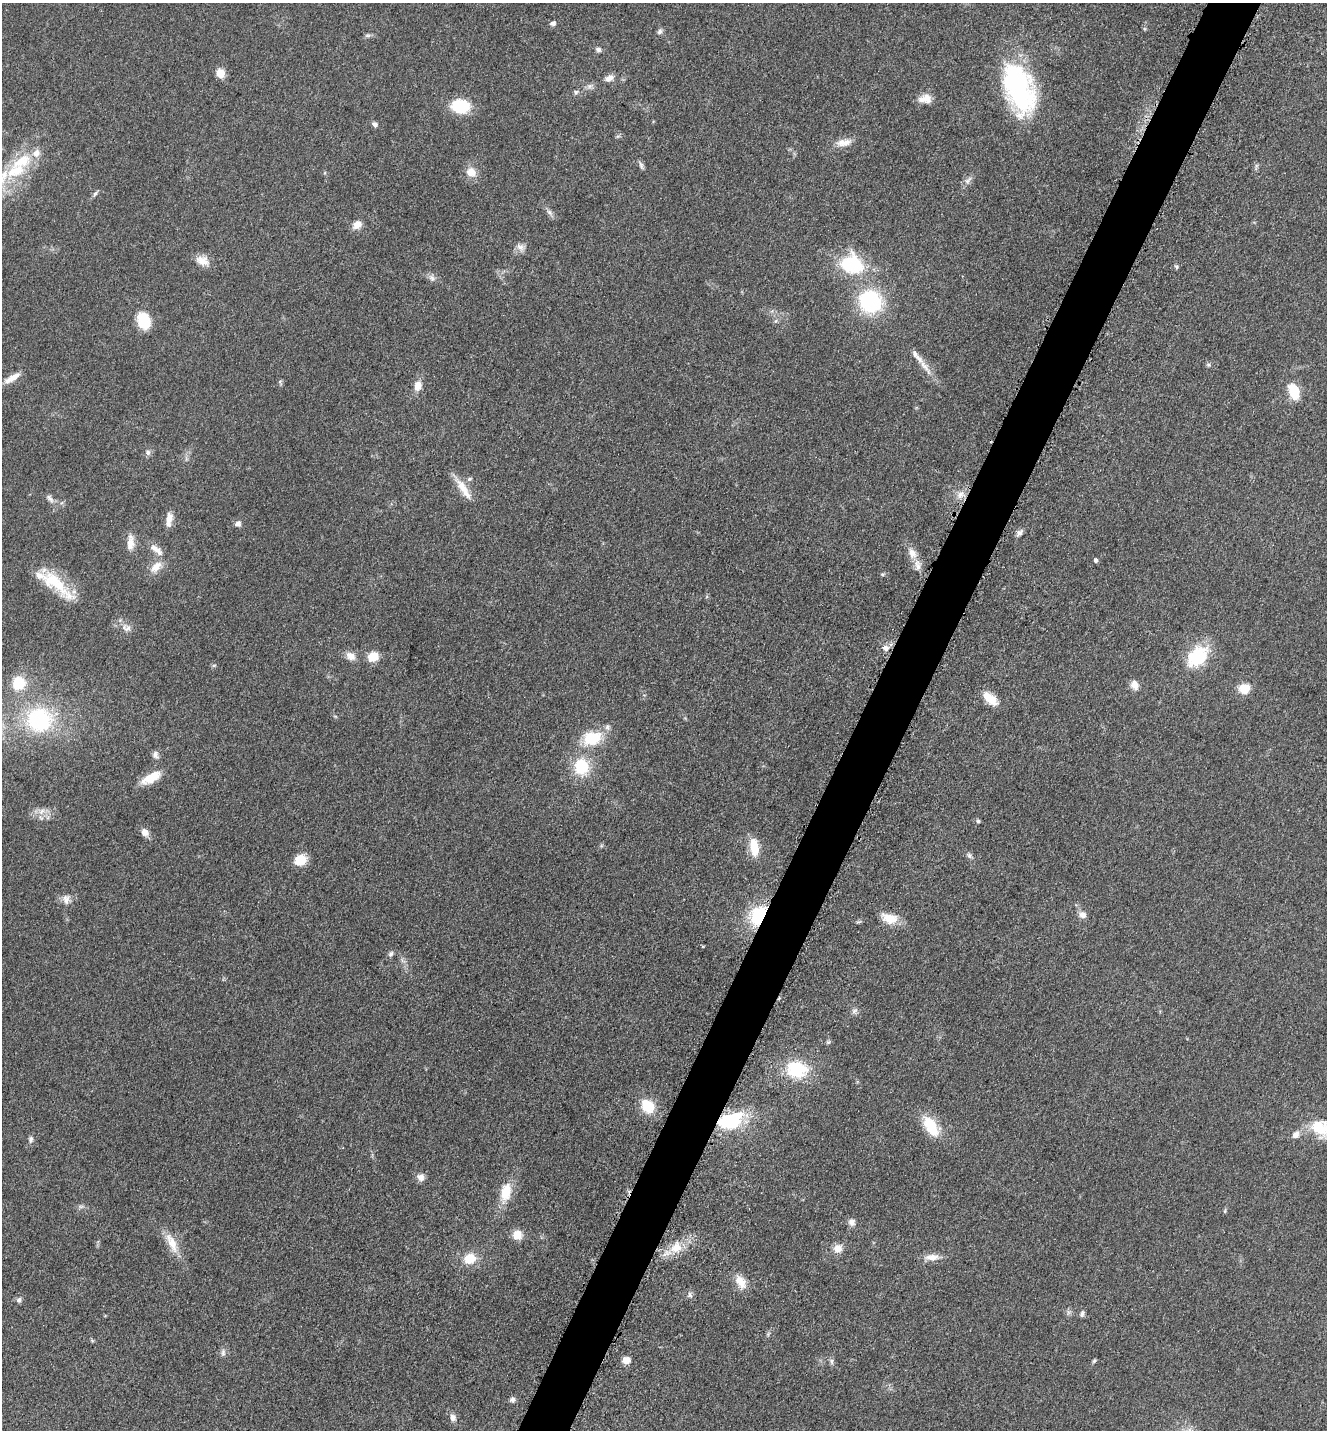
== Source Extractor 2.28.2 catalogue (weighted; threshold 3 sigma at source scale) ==
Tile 10 of 4 x 4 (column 2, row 3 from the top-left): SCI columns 1624-2948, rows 1471-2898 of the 5806 x 5774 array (HDU 1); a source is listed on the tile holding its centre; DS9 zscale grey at full resolution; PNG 1329 x 1432 px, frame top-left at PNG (2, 3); no overlay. Shown black and unused: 4% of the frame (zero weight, under 3 of 5 exposures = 4% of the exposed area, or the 3 px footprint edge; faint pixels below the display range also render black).
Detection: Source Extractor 2.28.2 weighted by HDU 2 'WHT'; one run over the whole footprint, this tile lists its part. Background 0.0644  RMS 0.006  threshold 0.0269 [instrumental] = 3 sigma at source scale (4.5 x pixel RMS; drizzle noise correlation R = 1.50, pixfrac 1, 0.05/0.05 arcsec/px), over >= 5 px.
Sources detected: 110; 8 inside a brighter listed object's ellipse — not listed separately; the other 102 listed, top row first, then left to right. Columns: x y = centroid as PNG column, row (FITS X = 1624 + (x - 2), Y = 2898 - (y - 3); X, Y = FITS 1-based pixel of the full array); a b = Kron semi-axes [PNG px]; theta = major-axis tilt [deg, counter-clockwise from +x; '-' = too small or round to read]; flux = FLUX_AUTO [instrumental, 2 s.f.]
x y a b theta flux
553 23 7 6 - 1.9
660 31 9 6 57 1.7
368 35 8 6 0 1.3
598 49 7 6 - 1.8
220 73 9 7 -60 8.4
609 78 13 8 28 3.5
1018 90 55 33 -71 91
576 92 7 6 - 1.3
925 99 16 11 5 6.3
460 106 13 10 -8 35
375 124 7 6 - 1.8
844 143 22 9 8 6.4
21 161 46 23 44 31
641 165 12 5 -73 1.6
471 172 14 13 - 6.8
968 180 14 6 45 2.7
95 194 9 4 48 1.3
549 212 9 6 -49 2.1
357 224 11 9 39 5.1
520 247 13 7 -27 3.2
202 260 18 12 -17 6.5
852 265 21 16 -18 45
1176 267 6 4 -61 0.9
432 278 10 8 -53 2.5
870 302 21 19 -26 56
144 320 17 12 -68 18
1208 365 7 5 -20 1.1
925 367 41 7 -53 8.1
12 378 23 7 30 6.3
418 386 12 8 78 5.9
1294 391 16 10 -67 15
148 452 8 7 - 1.9
469 479 7 5 1 1.2
463 489 32 10 -57 10
960 495 11 8 56 4.6
50 498 14 6 -54 2.7
169 519 17 7 81 5.4
238 524 8 8 - 2.3
1019 533 11 6 49 2.3
131 542 22 9 -90 6.1
156 550 23 7 -41 5.3
912 553 15 10 -60 5.7
1096 560 4 4 - 1.5
156 567 18 10 43 6.9
883 574 6 4 18 0.8
54 582 55 15 -42 26
126 628 14 11 -15 4.3
885 648 10 7 -44 3
351 656 13 9 -33 4.8
1197 656 32 21 44 28
373 657 10 8 21 11
214 665 7 3 19 0.8
18 683 13 12 - 19
1134 685 11 9 -68 4.9
1244 688 15 13 26 7.7
990 699 19 9 -40 10
39 719 31 29 0 60
607 727 8 7 - 2
592 738 19 14 16 23
155 755 10 8 -73 2.4
581 767 17 15 -85 24
151 778 26 10 28 12
41 811 12 7 46 3.7
978 821 5 5 - 1
145 832 10 9 - 4
754 847 20 10 -82 13
969 855 9 6 -40 1.8
300 860 10 9 - 14
66 899 14 10 -74 4.1
1083 915 8 8 - 3.8
759 916 15 12 55 46
889 918 21 12 -15 11
391 954 8 6 59 1.6
854 1011 9 7 33 1.9
797 1069 25 20 -14 28
647 1106 12 10 -53 20
731 1121 21 14 9 42
931 1126 28 14 -58 18
1322 1128 32 21 -22 23
1296 1134 13 9 46 3.8
31 1139 9 6 84 1.7
420 1177 9 9 - 3.9
505 1192 25 12 76 14
81 1206 7 4 0 1.3
852 1222 10 9 - 2.9
517 1235 10 10 - 7.7
172 1243 32 10 -65 10
676 1247 19 16 59 12
838 1248 11 10 - 5.4
932 1257 21 8 1 5.7
469 1258 13 11 18 13
741 1282 20 11 -61 7.9
690 1295 9 5 -70 1.7
19 1300 8 6 47 1.7
1082 1314 8 5 69 1.7
768 1334 7 4 57 1
223 1353 11 6 85 1.9
626 1360 8 7 - 4.7
1094 1360 6 4 49 0.88
832 1361 9 4 -90 1.5
512 1400 7 6 - 1.9
453 1418 9 8 - 2.9
Overlapping masked pixels (flux is a lower limit): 2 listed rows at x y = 759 916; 731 1121
Isophote crosses this tile's border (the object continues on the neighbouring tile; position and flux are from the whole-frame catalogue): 1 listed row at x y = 1322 1128